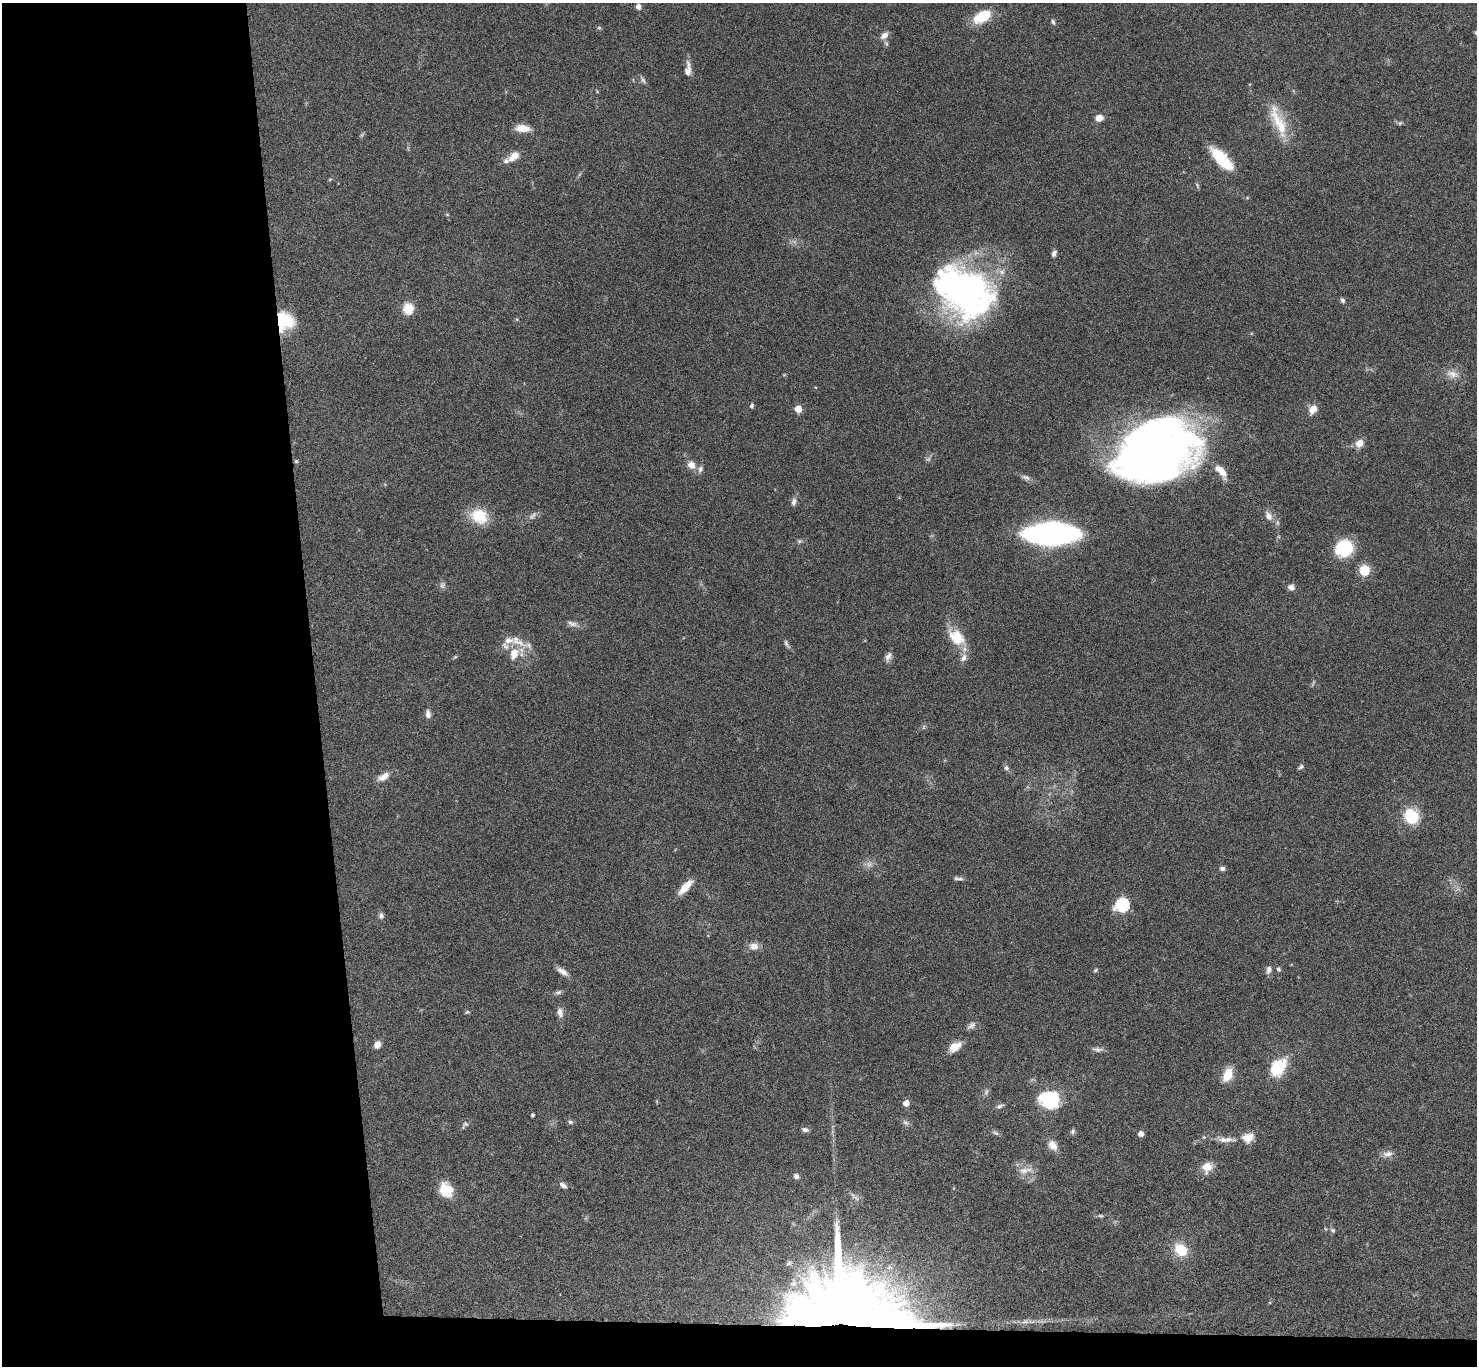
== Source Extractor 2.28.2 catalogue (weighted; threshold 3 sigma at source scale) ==
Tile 7 of 3 x 3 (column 1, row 3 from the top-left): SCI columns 3-1477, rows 182-1545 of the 4427 x 4397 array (HDU 1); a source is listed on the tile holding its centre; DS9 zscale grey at full resolution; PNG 1479 x 1368 px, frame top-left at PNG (2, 3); no overlay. Shown black and unused: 23% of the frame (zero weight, under 4 of 8 exposures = <1% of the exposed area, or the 3 px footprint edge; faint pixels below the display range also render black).
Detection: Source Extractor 2.28.2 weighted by HDU 2 'WHT'; one run over the whole footprint, this tile lists its part. Background 0.0434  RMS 0.0035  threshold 0.0145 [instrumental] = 3 sigma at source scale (4.09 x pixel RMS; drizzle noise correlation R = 1.36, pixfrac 0.8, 0.05/0.05 arcsec/px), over >= 5 px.
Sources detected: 121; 6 too faint to see at this stretch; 4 inside a brighter object's white glare — not listed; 8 inside a brighter listed object's ellipse — not listed separately; the other 103 listed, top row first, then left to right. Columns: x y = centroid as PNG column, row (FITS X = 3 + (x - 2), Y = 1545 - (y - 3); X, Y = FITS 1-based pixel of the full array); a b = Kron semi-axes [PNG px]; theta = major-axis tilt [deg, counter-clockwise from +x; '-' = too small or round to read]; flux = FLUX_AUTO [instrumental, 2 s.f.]
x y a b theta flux
638 6 7 7 - 1.2
982 16 18 10 30 12
1053 22 7 5 -70 0.74
599 28 6 4 0 0.46
1476 33 5 4 - 0.57
884 35 13 8 38 1.9
688 69 20 8 86 2.5
643 80 11 6 -54 1
1099 118 7 6 - 3.1
1278 121 48 14 -67 11
1400 123 6 5 - 0.56
522 128 15 7 -5 4.5
514 156 16 9 39 3.5
1221 159 27 10 -46 15
330 179 6 3 19 0.33
1197 185 8 3 -60 0.5
1054 253 8 5 71 1
964 290 58 48 -31 110
1342 300 7 5 -58 0.85
408 308 11 10 - 6.1
285 321 20 19 - 13
1452 374 20 11 -16 3.4
752 406 6 5 - 0.63
798 409 5 5 - 8.1
1313 409 10 7 55 3.4
1359 443 8 7 - 3.7
1155 450 69 50 24 280
928 459 7 6 - 0.78
296 461 5 5 - 0.44
691 465 9 8 - 2.9
700 469 10 6 70 1.1
1221 471 19 8 -50 4.2
1026 477 15 6 -17 1.4
794 502 11 7 78 1.5
479 516 14 12 -23 14
532 516 14 7 43 1.4
1268 516 12 8 -62 2.4
1051 534 35 13 1 180
799 541 7 5 -20 0.63
1344 548 18 15 34 17
1364 570 11 10 - 6.5
1291 587 8 7 - 1.6
572 624 16 7 -14 1.8
957 637 24 16 -46 8.7
517 641 26 12 -34 4.9
787 644 13 5 -59 0.92
514 654 17 11 65 4.7
455 657 7 4 43 0.43
888 657 13 7 66 1.6
963 658 13 8 62 2.1
428 714 10 6 -83 1.6
924 727 7 4 -90 0.52
1301 767 8 5 34 0.72
1006 768 8 6 -49 0.95
383 777 16 8 30 2.9
1411 816 15 13 -50 13
1222 868 7 5 -3 1
960 879 9 6 8 0.83
685 887 21 8 47 4.7
1122 905 6 6 - 51
381 916 7 7 - 0.96
754 946 11 9 -1 2.7
1278 969 6 5 - 0.59
1095 970 6 4 42 0.49
1269 970 10 6 68 1.3
562 972 17 7 -33 2.2
558 992 9 5 12 0.88
467 1012 6 4 14 0.44
560 1012 12 8 -79 1.9
971 1025 12 7 39 1.3
377 1045 8 6 58 2.1
955 1047 16 10 33 4
1097 1049 15 6 -6 1.4
1278 1067 23 15 53 12
1228 1075 11 7 66 8.8
986 1092 11 5 72 0.89
1050 1096 29 15 1 12
906 1103 5 4 - 3.4
1000 1106 9 5 23 0.96
532 1115 3 3 - 0.44
570 1122 7 5 -2 0.67
905 1123 9 6 -38 1
465 1125 11 6 51 1
805 1130 9 6 -17 1.1
1073 1131 7 6 - 0.7
995 1133 11 5 -30 0.76
1141 1134 5 5 - 1.7
1248 1138 16 13 21 4
1224 1140 17 8 -5 2.5
1053 1145 12 8 -51 3.4
1388 1154 14 7 12 2.1
1207 1167 14 12 12 3.8
1024 1171 15 10 7 3.4
796 1176 7 6 - 1.2
563 1185 11 6 -39 1.3
444 1190 17 12 -66 6.5
856 1198 12 5 -51 1.1
1100 1216 10 4 4 0.64
1326 1229 6 3 -70 0.31
1333 1230 6 6 - 0.73
1180 1250 13 10 -44 9.8
789 1263 10 7 38 1.1
843 1316 76 52 -9 1100
Overlapping masked pixels (flux is a lower limit): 2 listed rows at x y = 285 321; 843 1316
Isophote crosses this tile's border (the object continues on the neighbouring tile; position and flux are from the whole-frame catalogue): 1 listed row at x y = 1476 33